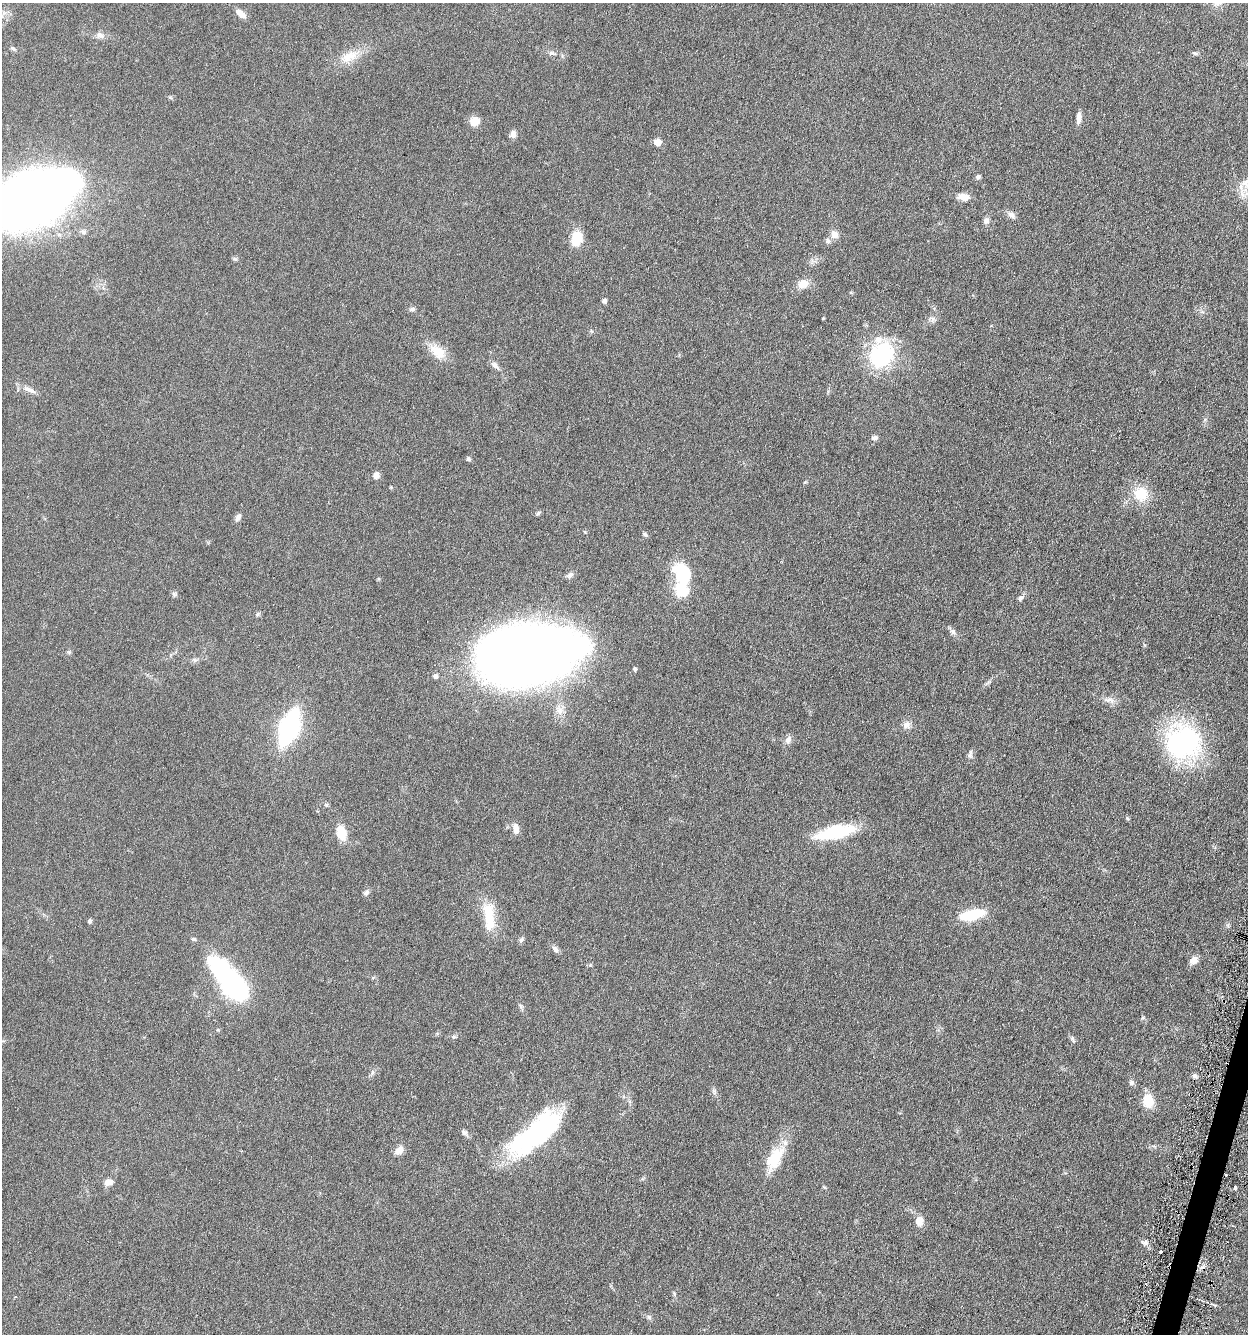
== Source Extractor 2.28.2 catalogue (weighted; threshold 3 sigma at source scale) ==
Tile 6 of 4 x 4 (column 2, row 2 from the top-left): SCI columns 1508-2753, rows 2675-4006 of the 5376 x 5350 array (HDU 1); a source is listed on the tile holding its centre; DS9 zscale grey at full resolution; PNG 1250 x 1336 px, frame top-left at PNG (2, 3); no overlay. Shown black and unused: <1% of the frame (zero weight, under 3 of 6 exposures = <1% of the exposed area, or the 3 px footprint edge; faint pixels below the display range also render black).
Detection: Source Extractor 2.28.2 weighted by HDU 2 'WHT'; one run over the whole footprint, this tile lists its part. Background 0.0957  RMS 0.0067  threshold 0.0276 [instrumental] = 3 sigma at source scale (4.09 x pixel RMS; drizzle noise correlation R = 1.36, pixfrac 0.8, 0.05/0.05 arcsec/px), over >= 5 px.
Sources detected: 93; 2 cosmic-ray / hot-pixel residue — not listed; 4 inside a brighter listed object's ellipse — not listed separately; the other 87 listed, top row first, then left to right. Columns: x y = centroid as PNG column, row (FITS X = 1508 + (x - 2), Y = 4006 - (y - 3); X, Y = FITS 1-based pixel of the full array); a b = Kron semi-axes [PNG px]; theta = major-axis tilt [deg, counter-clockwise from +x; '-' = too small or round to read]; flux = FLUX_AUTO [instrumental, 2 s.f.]
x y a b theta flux
241 14 13 7 -39 4.7
100 35 11 8 -19 2.8
13 48 8 5 -26 1.3
552 53 9 5 -14 1.6
1195 53 8 5 -10 1.2
349 56 31 14 26 12
170 97 6 4 -19 0.78
1078 118 15 5 85 3.1
474 121 9 9 - 7.5
513 134 9 7 87 2.9
657 142 7 6 - 4.9
978 177 6 5 - 1.5
963 197 14 8 -7 5.1
31 199 65 30 25 1000
1011 215 11 7 -38 2.6
986 221 8 6 69 2.1
83 232 9 7 -16 1.9
834 234 11 10 - 3.8
577 238 17 11 78 12
235 259 7 4 -43 0.96
803 284 12 10 10 6.3
604 301 5 4 - 1.9
412 309 8 5 7 1.4
823 318 4 3 - 0.45
438 351 23 14 -39 11
881 355 33 27 53 47
495 365 12 6 -41 2.6
29 390 21 6 -26 4
874 437 8 6 7 1.9
468 459 6 5 - 1.2
376 475 9 8 - 2.7
391 487 5 4 - 0.55
1141 494 20 18 -26 15
538 513 7 4 46 0.95
238 517 8 6 66 2.6
585 532 5 3 - 0.54
645 534 7 5 -30 1.2
682 573 28 19 -57 24
570 575 10 7 36 1.8
174 594 8 6 -22 1.2
1021 598 9 6 49 1.8
258 614 7 5 17 1.1
953 632 8 7 - 2
1144 645 6 3 -71 0.63
69 652 5 5 - 0.86
525 658 88 48 8 720
194 660 8 6 -21 1.4
635 669 5 5 - 1
435 676 5 5 - 2
1109 700 17 7 -8 3.6
559 709 17 8 -71 5.1
906 725 10 9 - 3.2
289 727 22 10 68 150
788 740 10 7 59 3
1183 742 25 24 - 130
970 755 9 6 48 1.7
326 805 6 5 - 0.91
516 829 13 7 -80 4.1
836 832 34 11 12 46
341 833 18 11 -75 9.7
366 893 9 6 50 1.8
972 915 27 10 13 23
489 916 38 13 -85 19
90 921 5 4 - 1.3
521 939 9 5 46 1.3
555 949 10 6 -47 2.2
1194 960 11 8 42 3.6
229 979 58 21 -50 86
453 1037 6 6 - 1.2
1072 1039 11 4 -65 1.3
372 1072 7 4 -90 1.2
1194 1076 6 6 - 1.7
1131 1082 6 6 - 1.6
714 1091 10 5 -64 1.6
1148 1101 16 12 -89 11
464 1133 10 7 -45 1.8
535 1134 65 22 40 98
399 1150 13 9 44 4.2
775 1158 35 16 62 19
108 1182 11 7 17 3.8
824 1187 6 4 -42 0.66
1235 1188 4 3 - 1.9
919 1221 10 9 - 4.9
1145 1243 10 7 -15 2.1
1161 1252 3 2 - 0.66
674 1293 6 5 - 0.86
649 1317 6 6 - 1.2
Isophote crosses this tile's border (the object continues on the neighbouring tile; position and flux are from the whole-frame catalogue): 1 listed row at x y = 31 199
Unlisted compact peaks at least as high as the median listed source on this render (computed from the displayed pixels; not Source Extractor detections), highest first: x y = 1127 818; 1143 1017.